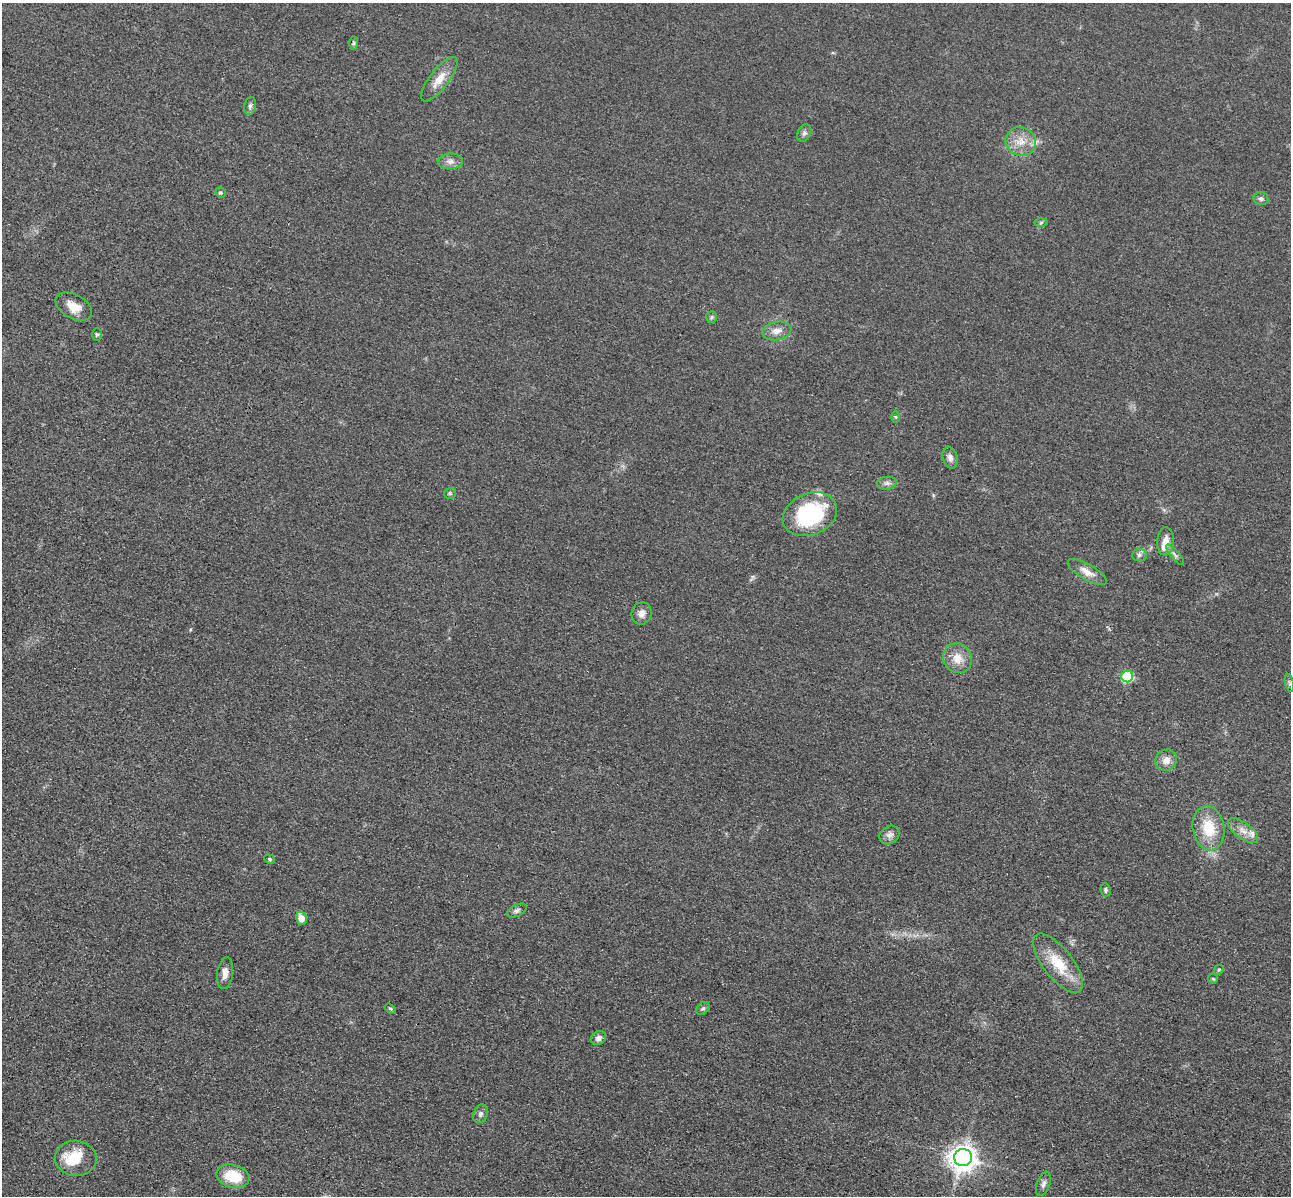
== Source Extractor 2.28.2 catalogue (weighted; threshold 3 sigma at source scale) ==
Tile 7 of 4 x 4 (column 3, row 2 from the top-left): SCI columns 2751-4039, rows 2786-3979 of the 5350 x 5365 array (HDU 1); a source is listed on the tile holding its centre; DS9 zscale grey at full resolution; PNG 1293 x 1198 px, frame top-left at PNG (2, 3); each listed source drawn as its Kron ellipse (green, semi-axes under 4 px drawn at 4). Shown black and unused: <1% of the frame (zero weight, under 3 of 4 exposures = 9% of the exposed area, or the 3 px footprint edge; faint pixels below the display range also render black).
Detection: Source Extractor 2.28.2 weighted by HDU 2 'WHT'; one run over the whole footprint, this tile lists its part. Background 0.0476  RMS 0.0084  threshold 0.0377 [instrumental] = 3 sigma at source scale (4.5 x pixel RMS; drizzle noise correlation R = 1.50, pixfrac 1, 0.05/0.05 arcsec/px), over >= 5 px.
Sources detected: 50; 4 inside a brighter listed object's ellipse — not listed separately; the other 46 listed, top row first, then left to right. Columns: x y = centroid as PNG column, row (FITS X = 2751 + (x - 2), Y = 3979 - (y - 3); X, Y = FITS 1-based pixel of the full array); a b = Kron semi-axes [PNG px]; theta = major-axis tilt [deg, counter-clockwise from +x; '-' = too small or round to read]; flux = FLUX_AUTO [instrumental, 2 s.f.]
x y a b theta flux
354 43 7 4 90 1.3
439 79 27 9 52 12
250 106 9 6 79 2.3
804 133 9 6 61 2.6
1021 141 15 14 - 12
450 161 12 8 2 4.5
220 193 5 5 - 1.3
1261 199 7 6 - 2.3
1041 222 6 4 3 1.3
74 307 20 12 -28 12
711 317 6 5 - 1.4
777 331 14 9 12 6.9
97 334 6 5 - 1.3
895 417 6 4 -89 0.91
950 458 11 7 -76 3.9
887 483 10 6 9 3
450 493 6 5 - 1.6
810 514 28 21 22 76
1165 541 14 8 85 7.6
1139 555 7 6 - 2.2
1175 555 13 4 -50 2.5
1087 572 22 8 -30 8.7
641 613 11 9 74 5.1
958 658 15 14 - 12
1127 676 6 6 - 63
1289 683 9 4 -77 1.5
1166 760 11 10 - 7
1209 828 22 16 -80 25
1243 831 18 8 -36 7.2
889 835 11 8 35 4.2
269 859 5 4 - 1.2
1106 890 7 5 -82 1.5
517 911 11 5 27 2.5
301 918 7 5 -72 8.4
1058 963 36 15 -52 27
1219 970 5 4 - 1.1
225 973 16 8 83 6.2
1213 979 5 4 - 0.98
703 1008 7 5 46 1.8
390 1009 6 4 -36 1.2
598 1038 8 6 32 3.2
481 1114 9 7 67 2.7
76 1158 21 17 -4 25
963 1158 9 8 - 910
233 1176 17 11 -15 24
1043 1184 13 6 69 3.1